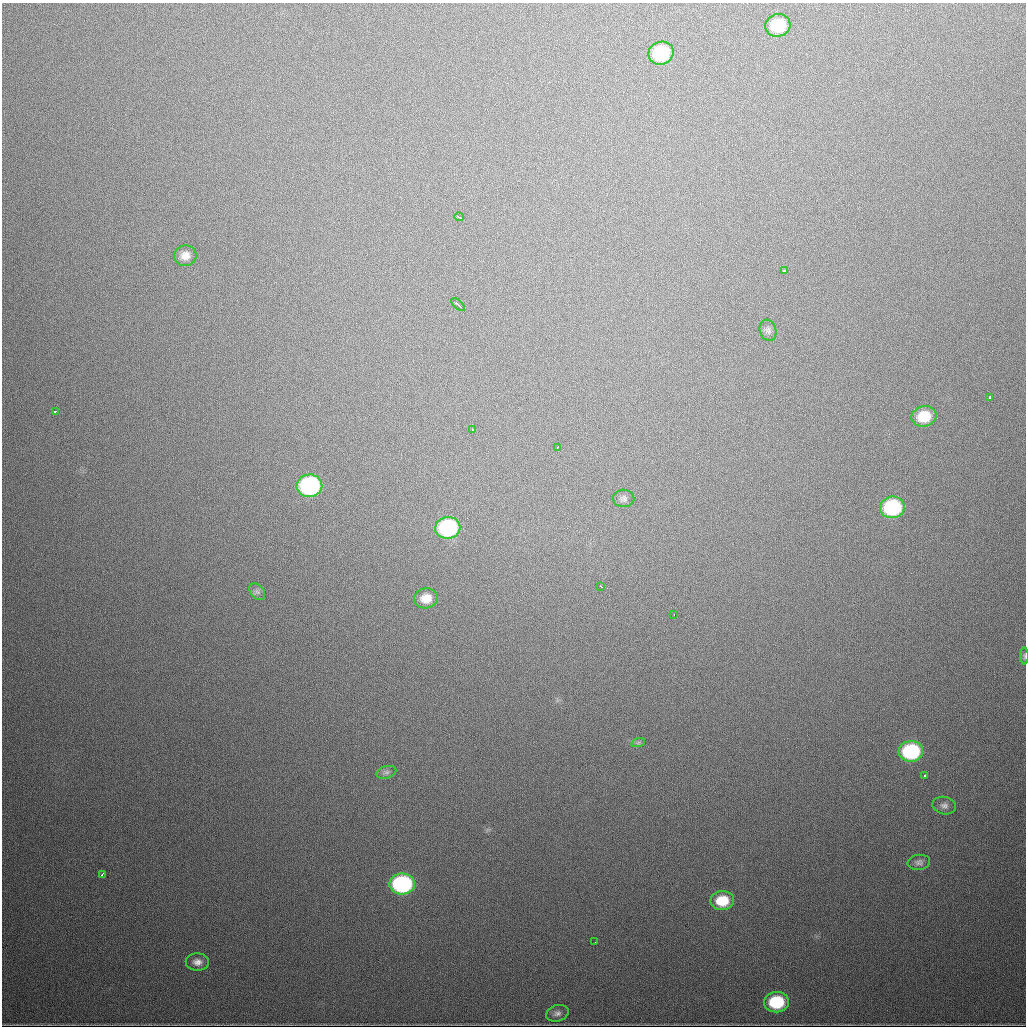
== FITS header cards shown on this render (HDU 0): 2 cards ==
NAXIS1  =                 1024
NAXIS2  =                 1024

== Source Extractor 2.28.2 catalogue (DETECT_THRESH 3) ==
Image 1024 x 1024 px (HDU 0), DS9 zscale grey, 1 PNG px = 1 image px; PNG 1028 x 1028 px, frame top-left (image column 1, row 1024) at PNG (2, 3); each listed source drawn as its Kron ellipse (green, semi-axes under 4 px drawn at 4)
Background 709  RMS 22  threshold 65.2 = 3 sigma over >= 5 px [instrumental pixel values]
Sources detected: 34; all 34 listed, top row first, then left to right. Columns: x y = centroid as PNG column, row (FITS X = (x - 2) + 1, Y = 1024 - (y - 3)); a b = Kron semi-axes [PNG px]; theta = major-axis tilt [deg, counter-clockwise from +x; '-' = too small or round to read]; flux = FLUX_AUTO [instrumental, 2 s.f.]
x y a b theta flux
778 25 13 11 15 56000
661 53 13 11 20 92000
459 217 5 3 - 5300
185 256 11 10 - 13000
784 271 3 3 - 10000
458 305 8 2 -40 3900
768 330 11 8 -73 5300
990 397 3 3 - 4100
55 411 3 2 - 3100
924 416 12 10 12 39000
473 430 3 3 - 3700
557 447 3 3 - 3500
309 486 13 11 7 240000
624 498 10 9 - 5400
892 507 12 11 - 140000
448 528 12 11 - 170000
601 586 3 2 - 3200
257 592 9 6 -48 4800
426 598 12 10 10 19000
674 615 3 2 - 2400
1024 656 8 3 -90 2000
638 743 7 4 19 2900
911 751 12 10 4 150000
386 772 10 6 16 4800
925 775 4 3 - 14000
944 805 12 8 -10 6800
919 862 11 7 7 6100
102 874 4 2 - 2400
402 884 13 10 2 230000
722 901 12 9 2 40000
595 942 3 2 - 2200
197 962 11 8 -4 9800
776 1002 12 10 3 83000
557 1013 11 8 18 6900
At the frame edge (FLAGS 8, measured only in part): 1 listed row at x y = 1024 656